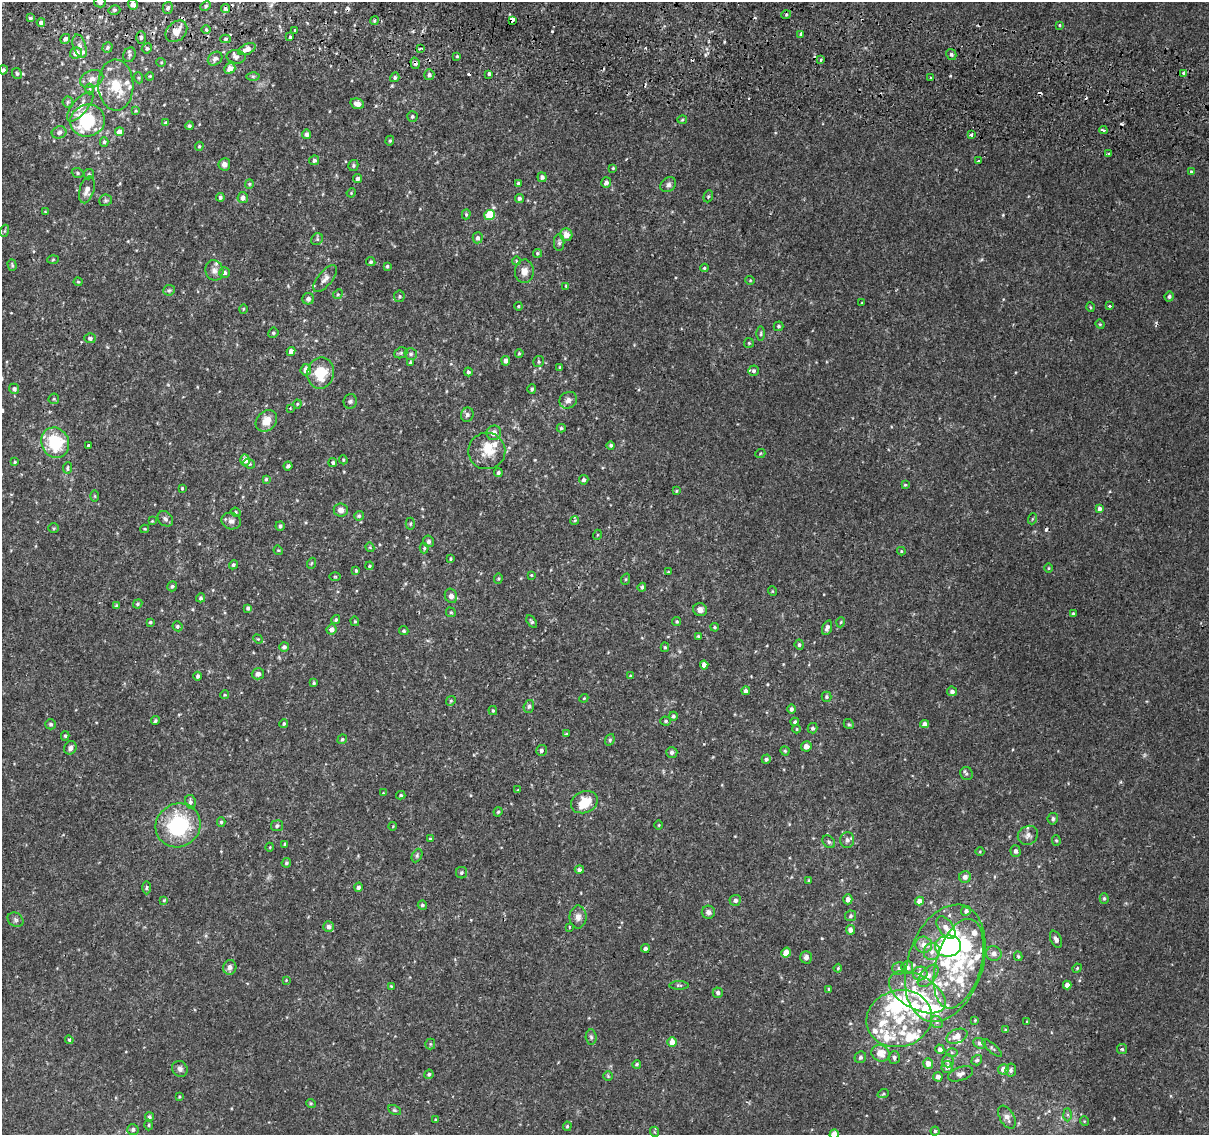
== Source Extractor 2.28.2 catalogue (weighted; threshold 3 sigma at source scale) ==
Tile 11 of 4 x 4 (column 3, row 3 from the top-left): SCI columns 2417-3623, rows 1396-2528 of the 4842 x 5116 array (HDU 1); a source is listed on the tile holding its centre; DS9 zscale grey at full resolution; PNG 1211 x 1137 px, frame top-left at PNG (2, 2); each listed source drawn as its Kron ellipse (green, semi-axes under 4 px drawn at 4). Shown black and unused: <1% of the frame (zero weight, under 2 of 3 exposures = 2% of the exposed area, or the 3 px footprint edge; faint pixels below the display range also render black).
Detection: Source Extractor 2.28.2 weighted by HDU 2 'WHT'; one run over the whole footprint, this tile lists its part. Background 0.00508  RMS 0.0022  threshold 0.0101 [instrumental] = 3 sigma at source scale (4.5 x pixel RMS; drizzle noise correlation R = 1.50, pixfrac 1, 0.0396/0.0396 arcsec/px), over >= 5 px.
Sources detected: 435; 1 too faint to see at this stretch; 4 inside a brighter object's white glare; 11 cosmic-ray / hot-pixel residue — neither listed nor drawn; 46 inside a brighter listed object's ellipse — not listed separately; the other 373 listed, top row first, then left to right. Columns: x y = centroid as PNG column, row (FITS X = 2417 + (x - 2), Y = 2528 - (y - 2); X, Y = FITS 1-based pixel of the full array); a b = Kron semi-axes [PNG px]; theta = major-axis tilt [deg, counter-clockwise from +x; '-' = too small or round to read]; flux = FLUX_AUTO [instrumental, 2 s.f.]
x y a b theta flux
100 2 6 5 - 0.61
133 5 5 5 - 1.1
206 6 5 4 - 0.41
168 8 6 5 - 0.52
225 9 5 4 - 0.53
114 10 6 4 15 0.48
786 15 5 3 - 0.26
30 18 4 3 - 0.46
512 20 4 3 - 3.1
374 21 4 3 - 0.28
41 22 4 4 - 0.63
1059 25 4 3 - 0.24
206 30 5 3 - 0.23
295 30 3 3 - 0.87
176 31 12 9 44 2.2
801 34 4 3 - 1.9
141 37 6 5 - 0.51
290 37 3 3 - 0.35
65 39 5 4 - 0.74
225 39 5 4 - 0.4
80 46 12 6 -72 0.98
108 47 5 5 - 0.44
147 48 5 5 - 0.39
247 49 9 5 26 1.8
420 49 4 3 - 0.57
76 53 6 5 - 1.7
951 54 6 5 - 0.48
129 55 7 6 - 0.58
457 56 4 3 - 0.21
236 57 9 7 -7 0.71
215 59 8 6 39 0.81
820 60 3 3 - 0.46
161 62 5 3 - 0.2
415 63 5 4 - 0.7
230 69 6 5 - 1.6
3 70 4 4 - 0.47
1183 73 3 3 - 2.3
17 74 6 4 -60 0.39
489 74 3 3 - 1.2
429 75 5 5 - 0.54
150 76 4 3 - 0.19
253 76 6 4 -1 0.33
395 77 5 4 - 0.43
139 78 6 3 -72 0.27
930 78 3 3 - 0.53
92 79 12 8 24 1.5
116 85 25 17 -88 6
90 89 5 3 - 0.23
68 102 6 5 - 0.4
357 104 7 5 -16 1.4
80 107 18 7 50 1.9
136 111 4 3 - 0.19
412 116 5 5 - 0.42
682 120 5 4 - 0.26
88 121 17 16 - 13
166 123 4 4 - 0.68
189 126 4 4 - 0.35
1103 130 4 3 - 0.63
59 132 7 6 - 0.7
120 132 4 4 - 1.8
306 134 5 4 - 0.71
971 135 3 3 - 1.1
390 141 5 4 - 0.28
104 142 5 4 - 0.4
199 146 5 3 - 0.25
1108 154 3 2 - 0.35
314 160 5 4 - 0.63
978 161 3 2 - 0.22
224 164 6 6 - 1
353 165 5 5 - 0.36
613 168 4 3 - 0.21
1191 171 3 3 - 0.21
78 173 6 4 -19 0.4
89 174 5 5 - 0.32
542 177 5 4 - 0.64
358 178 4 4 - 0.65
518 183 4 4 - 0.44
606 183 5 5 - 0.73
249 184 5 4 - 0.27
668 185 8 6 37 0.7
87 190 14 7 74 1.6
351 193 5 3 - 0.2
708 196 6 4 69 0.31
220 197 4 4 - 0.5
243 198 5 5 - 0.85
519 198 4 4 - 0.51
106 200 6 5 - 0.43
45 212 4 3 - 0.18
466 214 5 4 - 0.28
490 215 5 5 - 7.3
4 231 6 4 70 0.33
566 235 6 6 - 1.7
478 238 5 5 - 0.62
317 239 6 5 - 0.4
559 243 8 5 -90 0.49
537 253 4 4 - 0.31
53 259 5 3 - 0.21
516 261 4 3 - 0.17
371 262 5 4 - 0.36
12 265 6 4 -74 0.3
387 266 4 4 - 0.33
704 268 4 4 - 0.26
214 270 10 9 - 1.1
524 271 11 9 87 1.6
225 273 5 5 - 0.57
325 279 16 7 50 1.3
750 280 4 4 - 0.22
78 282 4 4 - 0.24
566 286 3 3 - 0.19
169 290 6 5 - 0.37
338 294 5 4 - 0.29
399 296 5 5 - 0.36
1169 297 5 4 - 0.49
308 299 6 5 - 0.72
862 303 3 2 - 0.17
518 306 4 3 - 0.27
1109 306 3 3 - 0.32
1090 307 4 3 - 0.22
243 309 4 3 - 0.23
1100 324 4 4 - 0.25
778 326 5 4 - 0.38
273 333 5 5 - 0.4
761 334 7 3 89 0.32
90 338 5 5 - 0.7
749 343 5 5 - 0.27
291 351 4 4 - 1.2
401 353 7 5 21 0.38
519 353 4 3 - 0.28
411 354 6 5 - 0.52
506 361 5 4 - 1
410 362 4 3 - 0.27
539 362 5 5 - 0.38
560 367 4 4 - 0.27
306 370 6 5 - 1.6
754 371 5 5 - 0.47
468 372 4 4 - 0.5
321 373 15 13 79 6.4
14 389 5 5 - 0.65
532 389 4 3 - 0.4
54 399 5 5 - 0.35
568 400 9 8 - 1
350 401 7 6 - 0.49
297 404 4 4 - 0.24
290 408 4 3 - 0.18
467 415 7 6 - 0.68
266 421 12 9 47 2.7
561 428 4 4 - 0.3
494 433 7 7 - 1.4
55 443 15 13 -64 11
88 445 3 3 - 0.39
611 445 4 4 - 0.43
487 451 18 18 - 3.9
760 454 5 3 - 0.21
245 460 5 5 - 1.9
343 460 4 3 - 0.25
15 462 4 3 - 0.25
333 462 4 4 - 0.41
249 464 6 4 -21 0.35
288 466 4 4 - 0.58
67 468 5 4 - 0.57
498 473 4 4 - 0.47
266 479 4 4 - 0.3
584 480 5 4 - 0.56
905 485 4 3 - 0.23
182 488 3 3 - 0.22
676 491 3 3 - 0.22
95 496 6 4 -89 0.25
1100 508 4 4 - 0.72
341 510 7 6 - 1.2
236 512 5 4 - 0.31
359 516 5 4 - 0.39
165 519 8 7 - 0.65
1032 519 5 3 - 0.22
575 520 4 3 - 0.23
152 521 3 2 - 0.16
231 521 10 8 -14 0.96
410 524 6 4 89 0.3
280 526 5 4 - 0.51
54 528 5 4 - 0.32
145 529 4 4 - 0.23
597 535 5 3 - 0.19
428 541 6 5 - 0.54
370 547 5 4 - 0.23
424 548 5 4 - 0.35
278 550 5 4 - 0.22
901 551 4 4 - 0.19
450 559 4 4 - 0.25
312 563 5 3 - 0.24
233 565 5 4 - 0.39
369 566 4 4 - 0.34
1048 568 5 3 - 0.21
356 571 4 3 - 0.32
668 572 4 4 - 0.21
531 575 3 3 - 0.21
335 577 5 3 - 0.23
498 579 5 4 - 0.27
626 579 6 4 72 0.29
172 586 5 4 - 0.39
642 587 4 4 - 0.4
772 591 5 3 - 0.18
451 596 7 6 - 1
201 598 4 4 - 0.39
138 604 5 4 - 0.31
117 606 4 4 - 0.55
248 608 4 4 - 0.49
700 610 7 6 - 1.1
451 612 5 4 - 0.31
1073 613 4 3 - 0.27
336 620 4 4 - 0.43
355 621 5 4 - 0.27
150 622 4 3 - 0.33
532 622 7 4 -55 0.42
677 622 4 4 - 0.32
841 622 5 3 - 0.22
177 626 5 5 - 0.36
715 627 4 3 - 0.26
827 628 8 4 70 0.83
331 629 5 5 - 0.97
404 631 5 4 - 0.35
698 636 3 3 - 0.23
258 639 5 4 - 0.24
799 645 5 4 - 0.42
284 647 5 4 - 0.67
665 647 5 4 - 0.27
704 665 4 4 - 1.4
258 674 6 5 - 0.87
198 676 4 4 - 0.51
630 676 4 3 - 0.32
314 683 4 3 - 0.3
746 691 4 4 - 0.73
952 691 5 5 - 0.74
225 695 4 4 - 0.22
826 697 5 5 - 0.37
584 698 4 3 - 0.2
451 701 5 4 - 0.3
529 706 6 5 - 0.49
791 709 4 4 - 0.5
493 710 4 4 - 0.3
673 716 4 4 - 0.42
155 721 4 3 - 0.34
666 721 5 4 - 0.35
795 722 4 3 - 0.34
284 723 5 4 - 0.35
51 724 5 5 - 0.41
849 724 5 4 - 0.32
925 724 4 4 - 0.94
813 728 5 5 - 0.42
797 729 4 3 - 0.17
566 734 4 3 - 0.23
65 736 4 4 - 0.3
342 739 5 4 - 0.33
610 740 6 4 70 0.37
806 746 5 5 - 1.1
70 748 7 6 - 0.74
541 750 6 5 - 0.5
785 751 4 4 - 0.28
672 752 5 5 - 0.56
766 759 4 4 - 0.51
966 774 7 6 - 0.51
518 790 4 3 - 0.19
383 793 3 3 - 0.16
401 795 4 3 - 0.3
190 802 7 5 -79 0.59
584 802 14 10 23 4.8
498 812 5 4 - 0.3
1053 819 6 5 - 0.59
221 822 4 4 - 0.39
178 825 23 21 37 17
659 825 5 3 - 0.21
277 826 6 5 - 0.54
393 826 4 3 - 0.18
1028 835 10 9 - 1.1
430 839 3 3 - 0.27
847 840 8 7 - 0.74
1056 840 5 4 - 0.28
829 842 7 5 -45 0.44
285 844 4 3 - 0.47
270 847 4 3 - 0.16
1015 851 6 5 - 0.75
980 852 4 4 - 0.22
417 856 7 5 65 0.38
286 863 5 4 - 0.38
579 870 4 4 - 0.68
462 873 6 5 - 0.4
965 877 6 5 - 1.1
809 881 4 3 - 0.33
358 887 4 4 - 0.58
146 888 6 3 89 0.31
1104 898 5 4 - 0.32
848 899 5 4 - 1.2
164 900 4 4 - 0.25
735 900 6 5 - 0.63
919 901 4 4 - 1.4
422 905 4 4 - 0.43
966 911 5 4 - 0.65
708 912 6 6 - 0.97
851 916 5 5 - 0.43
578 917 11 8 -89 1.2
16 920 8 6 -35 0.59
328 927 5 5 - 0.76
569 927 4 3 - 0.24
946 928 13 7 -54 1.4
851 930 5 4 - 0.91
1056 939 9 5 -66 0.87
924 945 8 8 - 1.5
948 946 13 10 8 16
645 948 4 4 - 0.54
786 952 5 4 - 2.2
932 952 8 8 - 1.2
994 953 8 7 - 1
1018 956 5 4 - 0.33
806 957 6 6 - 0.79
945 963 60 37 72 28
959 964 46 22 74 16
230 967 7 6 - 0.97
907 967 6 6 - 0.95
838 968 4 3 - 0.2
1077 968 5 4 - 0.24
899 969 6 6 - 0.54
920 973 7 6 - 1.6
928 976 13 7 49 1.6
286 980 3 3 - 0.17
679 985 10 3 0 0.34
1067 985 4 4 - 1.2
391 986 4 3 - 0.17
829 989 3 3 - 0.26
917 992 31 17 -29 8.4
718 993 5 5 - 0.67
899 1019 33 28 15 14
975 1020 4 3 - 0.2
937 1022 6 5 - 0.57
1027 1022 4 3 - 0.27
1006 1030 4 3 - 0.26
957 1036 11 7 23 1.9
591 1037 7 5 -87 0.5
69 1040 4 4 - 0.3
672 1042 5 4 - 2.3
980 1043 6 5 - 0.64
430 1044 5 5 - 0.31
992 1048 13 4 -41 0.46
940 1049 5 4 - 0.76
1122 1049 5 5 - 0.35
880 1053 9 8 - 2.6
952 1053 6 4 0 0.33
860 1057 6 5 - 0.49
894 1057 6 5 - 0.54
977 1060 5 5 - 0.45
948 1061 6 6 - 0.62
928 1063 5 5 - 1.6
637 1064 4 4 - 0.39
947 1067 6 5 - 0.89
180 1069 8 7 - 0.8
1003 1069 5 5 - 1.5
1011 1070 6 5 - 0.62
429 1074 5 4 - 0.37
961 1074 13 6 19 0.96
608 1076 5 5 - 0.27
938 1077 5 4 - 1
883 1094 6 3 18 0.26
179 1097 3 2 - 0.22
311 1103 5 4 - 0.24
394 1110 7 4 -26 0.32
1067 1115 6 4 -89 0.43
149 1117 5 4 - 0.48
1007 1117 12 7 -62 1.1
435 1119 3 3 - 0.2
1084 1121 5 3 - 0.19
149 1125 5 3 - 0.24
567 1126 5 4 - 0.29
133 1130 5 5 - 0.58
935 1131 4 4 - 0.37
655 1132 5 3 - 0.2
834 1134 4 4 - 2.6
Overlapping masked pixels (flux is a lower limit): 3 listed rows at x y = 512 20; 176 31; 415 63
Isophote crosses this tile's border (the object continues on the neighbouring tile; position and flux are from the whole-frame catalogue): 2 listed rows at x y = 100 2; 834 1134